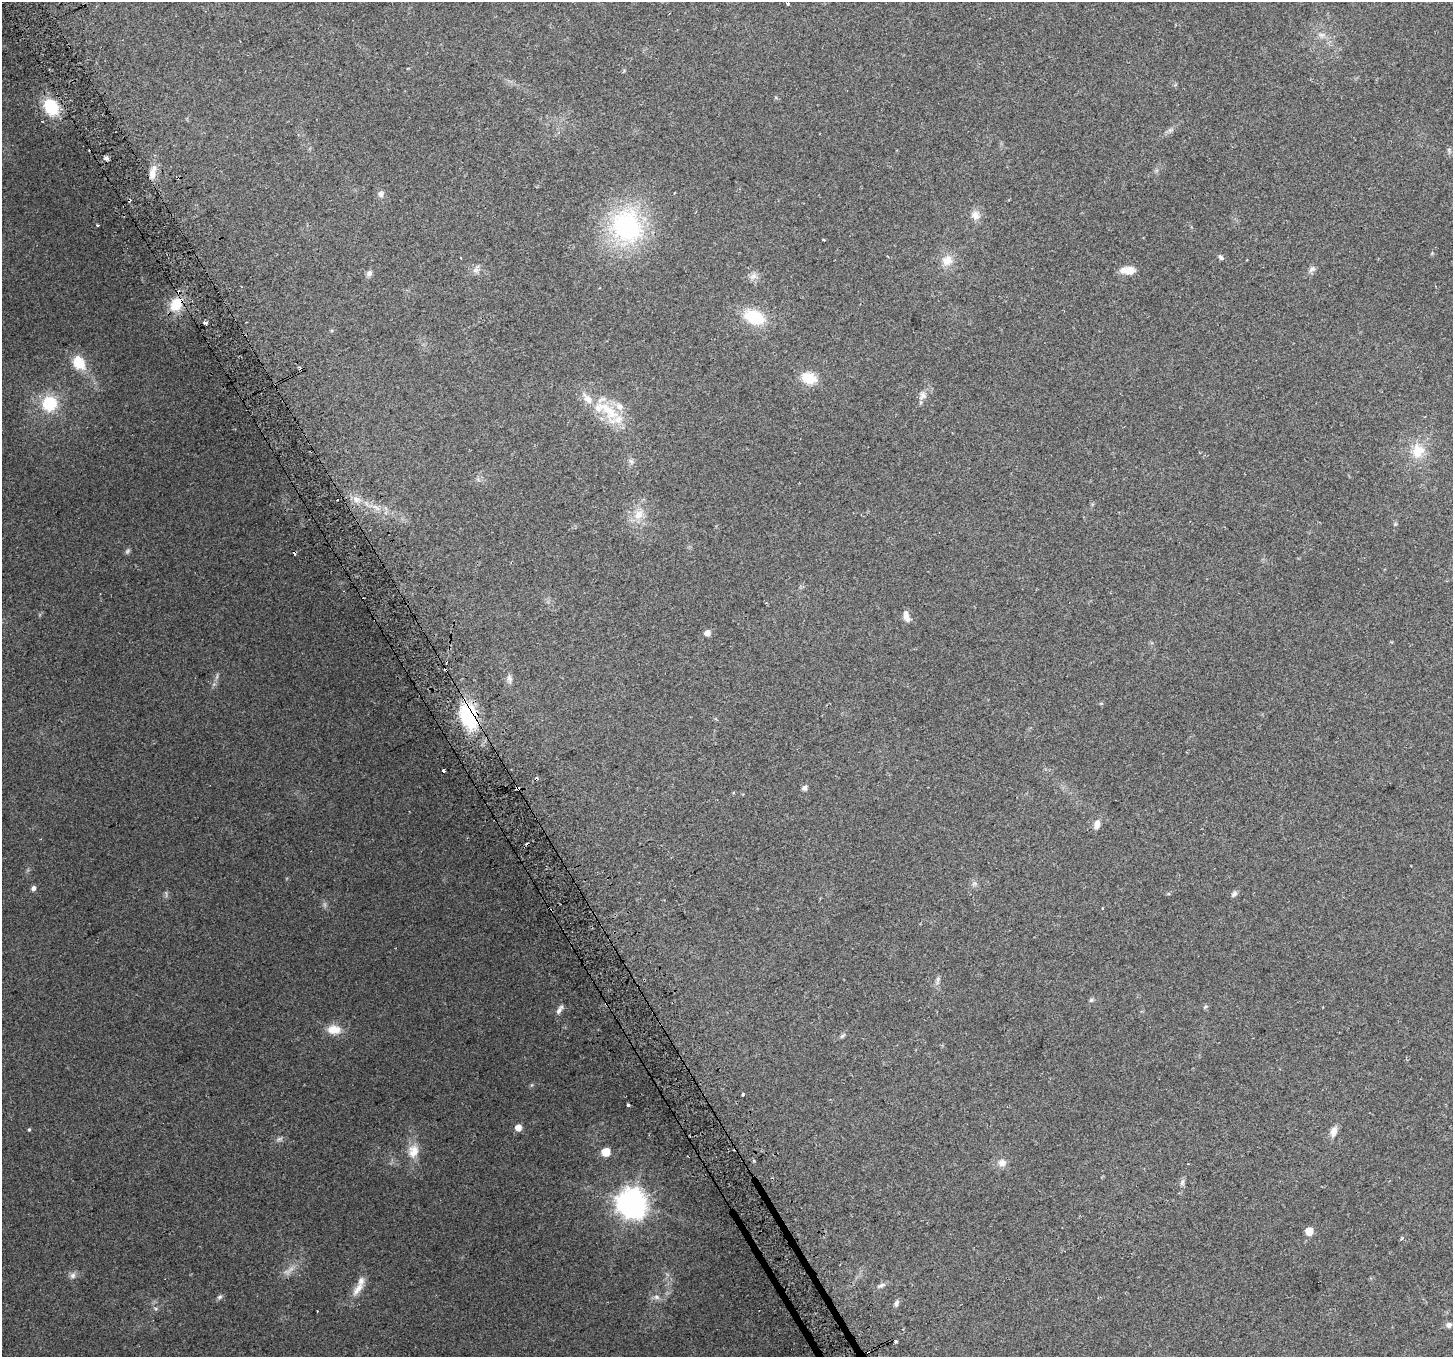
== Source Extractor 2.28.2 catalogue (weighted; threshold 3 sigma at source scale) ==
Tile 11 of 4 x 4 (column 3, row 3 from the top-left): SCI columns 2929-4379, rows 1479-2833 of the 5862 x 5723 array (HDU 1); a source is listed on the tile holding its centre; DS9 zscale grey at full resolution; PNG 1455 x 1359 px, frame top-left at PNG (2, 2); no overlay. Shown black and unused: <1% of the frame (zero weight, under 2 of 3 exposures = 2% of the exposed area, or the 3 px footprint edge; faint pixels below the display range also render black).
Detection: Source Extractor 2.28.2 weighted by HDU 2 'WHT'; one run over the whole footprint, this tile lists its part. Background 0.138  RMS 0.013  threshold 0.0574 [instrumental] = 3 sigma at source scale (4.5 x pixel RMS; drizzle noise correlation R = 1.50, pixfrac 1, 0.0396/0.0396 arcsec/px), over >= 5 px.
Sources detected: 91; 2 too faint to see at this stretch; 16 cosmic-ray / hot-pixel residue — not listed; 4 inside a brighter listed object's ellipse — not listed separately; the other 69 listed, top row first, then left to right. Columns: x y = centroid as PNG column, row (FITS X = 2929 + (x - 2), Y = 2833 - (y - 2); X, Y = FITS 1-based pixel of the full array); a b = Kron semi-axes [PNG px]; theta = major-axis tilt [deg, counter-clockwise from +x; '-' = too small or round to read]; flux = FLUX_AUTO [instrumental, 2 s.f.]
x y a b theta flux
788 3 5 2 - 1.6
1321 35 9 6 -1 4.8
51 107 17 13 -55 52
1170 130 7 5 43 3.1
1449 150 7 4 -72 2.3
106 158 4 4 - 4.2
153 173 20 8 75 13
380 194 8 7 - 4.5
975 215 13 10 -59 9.6
97 225 3 3 - 3.3
627 226 33 29 -57 190
824 240 3 2 - 1.1
1221 257 8 5 -47 2.7
947 260 15 14 - 16
1312 269 11 7 40 4.4
476 270 9 7 15 5.3
1128 270 16 8 -2 16
369 273 9 7 49 4.1
753 276 12 8 14 6.4
176 304 18 13 54 30
754 317 25 16 -21 45
205 322 3 3 - 24
79 362 19 14 -53 29
301 369 4 3 - 5.5
809 378 19 13 -16 24
923 395 11 9 66 7.1
49 404 17 16 - 49
608 410 42 15 -39 50
1418 451 20 16 69 27
631 461 8 4 -44 3.1
356 499 9 7 -74 7.2
638 515 15 12 47 17
127 551 8 5 68 2.6
906 616 13 6 -75 8.1
707 633 5 5 - 9.7
509 679 11 6 -78 4.8
468 716 22 16 -73 93
536 779 4 3 - 8.8
518 788 5 3 - 12
805 788 6 5 - 4.6
1097 824 10 7 76 8.5
974 884 7 4 19 2.4
33 888 6 5 - 3.6
1235 894 8 6 44 3.3
1102 908 2 2 - 1.1
938 979 9 5 84 3.4
1091 1000 6 5 - 2.1
1205 1007 6 3 20 1.6
559 1009 14 6 58 5.2
334 1030 17 11 -2 17
842 1036 8 4 36 2.4
743 1094 4 3 - 5
628 1105 3 3 - 6.1
518 1128 6 5 - 11
29 1130 4 4 - 1.4
1334 1131 13 7 75 9.3
413 1151 20 14 78 19
606 1152 6 5 - 35
1002 1163 11 10 - 8.4
1182 1182 9 5 64 3.4
631 1203 9 9 - 1700
1309 1231 5 5 - 26
73 1275 8 7 - 4.6
881 1285 13 4 18 3.8
358 1289 24 9 52 13
220 1297 8 5 28 2.7
656 1297 9 6 -27 4.4
896 1304 10 5 70 3.3
1449 1325 7 6 - 4.6
Overlapping masked pixels (flux is a lower limit): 5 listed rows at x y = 176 304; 301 369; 468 716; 536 779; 518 788